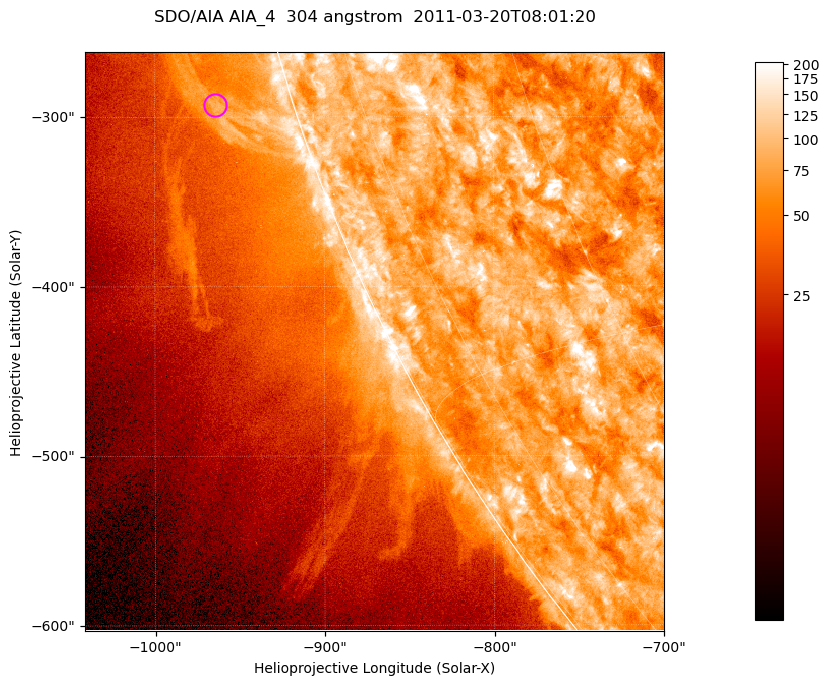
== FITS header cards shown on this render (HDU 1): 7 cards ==
TELESCOP= 'SDO/AIA '           / For AIA: SDO/AIA
INSTRUME= 'AIA_4   '           / For AIA: AIA_ATA1, AIA_ATA2, AIA_ATA3 or AIA_AT
WAVELNTH=                  304 / [angstrom] Wavelength
WAVEUNIT= 'angstrom'           / Wavelength unit: angstrom
DATE-OBS= '2011-03-20T08:01:20.123' / [ISO] Date when observation started; ISO 8
CTYPE1  = 'HPLN-TAN'           / CTYPE1; Typically HPLN
CTYPE2  = 'HPLT-TAN'           / CTYPE2; Typically HPLT

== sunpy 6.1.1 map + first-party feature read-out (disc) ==
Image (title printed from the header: SDO/AIA AIA_4  304 angstrom  2011-03-20T08:01:20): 569 x 569 px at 0.6 arcsec/px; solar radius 964 arcsec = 1605 px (partial field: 1.8% of the solar disc is inside the frame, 45% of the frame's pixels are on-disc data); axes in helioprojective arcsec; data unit not stated in the header (colour bar unlabelled)
Orientation: roll -0.132 deg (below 1 deg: not rotated)
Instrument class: DISC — disc imager (sunpy class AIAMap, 304 A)
Bright regions (active regions / flare kernels): reference = the on-disc median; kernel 5 px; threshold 5 sigma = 124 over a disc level ~78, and >= 1.15x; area >= 323 px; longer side >= 7 px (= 4.2 arcsec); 0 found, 0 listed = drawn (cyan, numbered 1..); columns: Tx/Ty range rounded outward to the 2 arcsec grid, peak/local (2 s.f.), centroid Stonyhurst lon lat
Off-limb structures (1.02-1.3 R_sun): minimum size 161 px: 2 found; the strongest spans PA ~105..110 deg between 1.02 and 1.07 R_sun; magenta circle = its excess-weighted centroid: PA ~105 deg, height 1.05 R_sun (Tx ~-964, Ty ~-292 arcsec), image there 2.1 x the reference